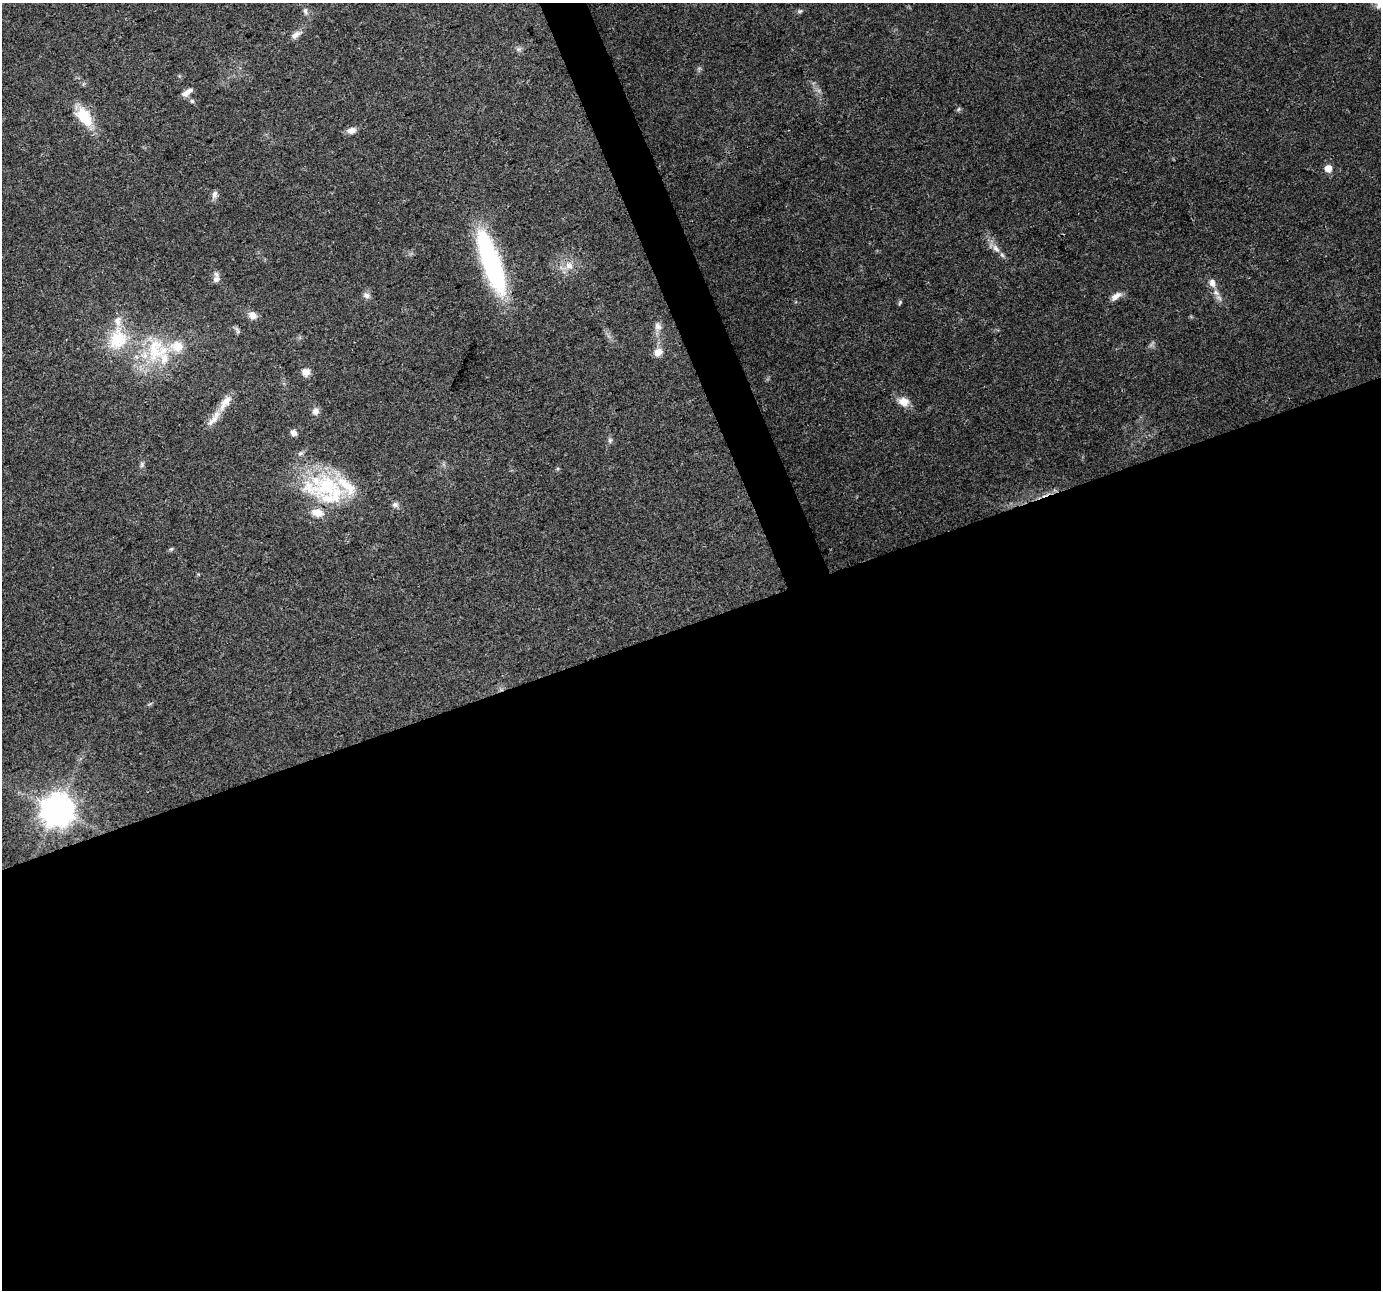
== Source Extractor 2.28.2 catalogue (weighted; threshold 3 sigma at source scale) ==
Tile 15 of 4 x 4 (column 3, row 4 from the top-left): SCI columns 2758-4136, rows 77-1364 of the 5516 x 5358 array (HDU 1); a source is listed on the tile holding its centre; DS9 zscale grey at full resolution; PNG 1383 x 1292 px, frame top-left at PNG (2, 3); no overlay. Shown black and unused: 53% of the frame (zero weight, under 3 of 4 exposures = <1% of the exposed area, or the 3 px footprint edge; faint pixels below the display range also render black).
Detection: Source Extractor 2.28.2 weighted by HDU 2 'WHT'; one run over the whole footprint, this tile lists its part. Background 0.102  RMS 0.0055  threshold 0.025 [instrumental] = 3 sigma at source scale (4.5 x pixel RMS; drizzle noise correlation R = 1.50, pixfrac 1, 0.0396/0.0396 arcsec/px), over >= 5 px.
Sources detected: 43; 7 inside a brighter listed object's ellipse — not listed separately; the other 36 listed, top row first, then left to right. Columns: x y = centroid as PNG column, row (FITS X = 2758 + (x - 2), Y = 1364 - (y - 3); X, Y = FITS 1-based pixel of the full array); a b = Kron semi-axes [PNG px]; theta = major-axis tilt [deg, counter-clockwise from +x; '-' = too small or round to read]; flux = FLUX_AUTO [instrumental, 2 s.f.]
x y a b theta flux
1379 4 20 12 -65 6.8
305 11 10 5 -84 1.6
800 11 7 5 21 1
296 35 14 7 37 3.1
518 49 7 4 -18 1.1
187 92 14 6 35 3.5
192 101 6 5 - 0.95
958 109 6 4 87 0.92
84 117 28 15 -58 16
351 130 11 7 13 3.4
1328 168 6 5 - 7.3
215 194 11 7 77 2.3
996 248 14 8 -46 3.9
491 262 75 19 -71 86
569 265 11 10 - 5
216 279 10 8 78 2.7
1212 283 11 8 -69 3.4
366 295 10 7 -7 2.2
1116 296 15 7 35 3.9
900 302 7 4 60 0.79
252 315 11 9 -36 3.7
658 326 12 9 -75 3.4
118 339 29 25 60 25
156 350 34 33 - 38
658 352 12 9 42 4.5
306 372 10 9 - 3.8
903 401 15 12 -21 5.7
225 402 27 10 54 6.9
315 411 9 8 - 2.5
293 433 8 7 - 2.2
610 441 7 6 - 1.2
142 465 8 5 71 1.2
326 488 64 33 -13 59
395 505 9 7 -14 1.9
171 549 6 4 42 0.75
57 810 10 10 - 1000
Isophote crosses this tile's border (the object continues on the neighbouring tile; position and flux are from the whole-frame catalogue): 1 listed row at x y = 1379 4